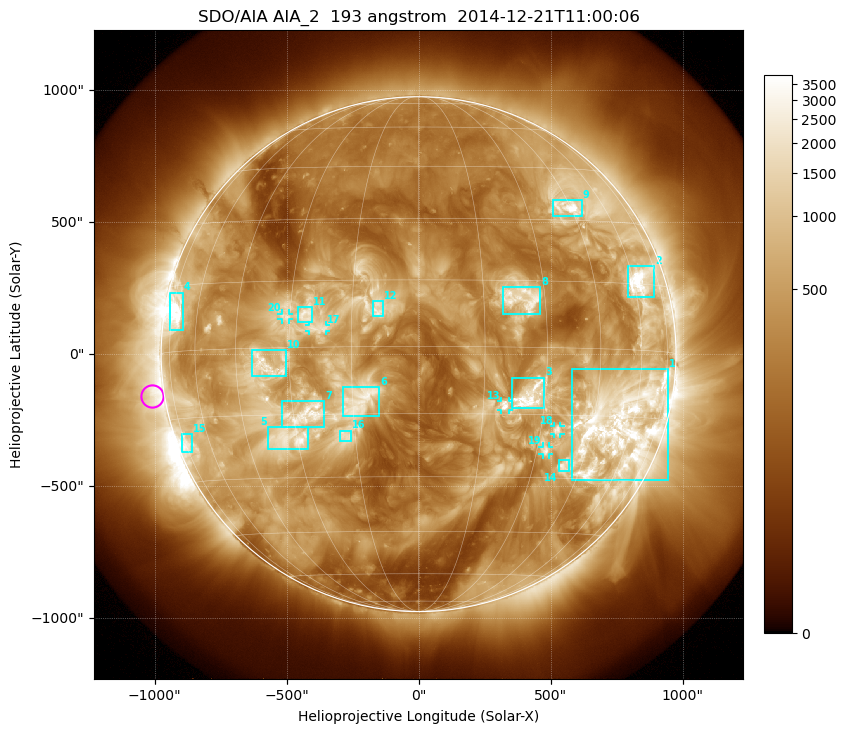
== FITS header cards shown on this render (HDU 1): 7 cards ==
TELESCOP= 'SDO/AIA'
INSTRUME= 'AIA_2'
WAVELNTH=                  193
WAVEUNIT= 'angstrom'
DATE-OBS= '2014-12-21T11:00:06.84'
CTYPE1  = 'HPLN-TAN'
CTYPE2  = 'HPLT-TAN'

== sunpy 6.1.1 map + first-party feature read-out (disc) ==
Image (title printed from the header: SDO/AIA AIA_2  193 angstrom  2014-12-21T11:00:06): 1024 x 1024 px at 2.4 arcsec/px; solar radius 975 arcsec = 406 px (full disc in frame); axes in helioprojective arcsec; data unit not stated in the header (colour bar unlabelled)
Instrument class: DISC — disc imager (sunpy class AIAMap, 193 A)
Bright regions (active regions / flare kernels): reference = the median radial profile (limb darkening/brightening removed); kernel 9 px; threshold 5 sigma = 1202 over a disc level ~369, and >= 1.15x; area >= 12 px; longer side >= 10 px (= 24 arcsec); searched inside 0.97 R_sun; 22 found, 20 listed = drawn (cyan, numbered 1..; 5 of them under ~33 arcsec drawn as corner ticks so the feature stays visible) (cap 20 boxes per figure: the strongest are kept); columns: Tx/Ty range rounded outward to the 5 arcsec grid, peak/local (2 s.f.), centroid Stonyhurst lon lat
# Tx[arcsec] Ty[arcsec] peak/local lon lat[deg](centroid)
1 580..945 -480..-55 15 +55 -17
2 790..895 215..335 13 +63 +16
3 350..475 -205..-85 10 +26 -11
4 -940..-890 90..235 11 -71 +9
5 -570..-420 -360..-275 11 -32 -20
6 -285..-145 -235..-125 5.6 -13 -12
7 -515..-355 -275..-175 6.9 -27 -15
8 320..460 150..255 6.6 +24 +11
9 505..620 520..585 15 +44 +33
10 -630..-505 -85..15 9.4 -36 -4
11 -455..-405 120..180 5.9 -26 +7
12 -175..-135 145..205 4.8 -9 +8
13 310..345 -210..-175 7.6 +20 -13
14 530..570 -445..-400 7 +39 -27
15 -895..-855 -375..-300 5.3 -73 -21
16 -300..-255 -330..-290 4.7 -17 -20
17 -415..-350 85..110 4 -23 +4
18 510..540 -305..-270 9 +35 -18
19 470..495 -380..-350 8.7 +32 -23
20 -520..-490 130..155 5.1 -31 +7
Off-limb structures (1.02-1.3 R_sun): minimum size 162 px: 7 found; the strongest spans PA ~65..125 deg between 1.02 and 1.3 R_sun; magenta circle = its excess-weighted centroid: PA ~100 deg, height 1.05 R_sun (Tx ~-1010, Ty ~-155 arcsec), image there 3.3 x the reference